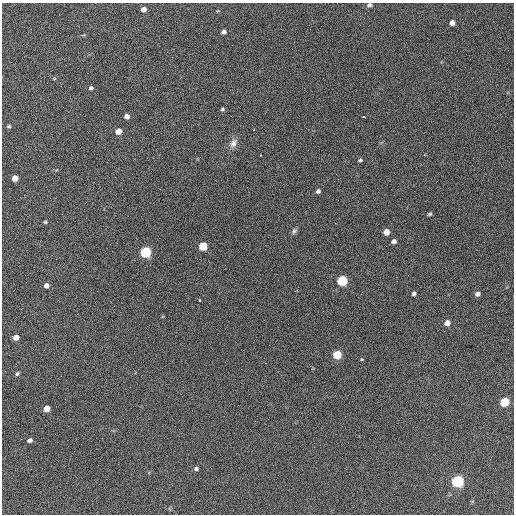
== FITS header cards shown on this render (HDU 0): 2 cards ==
NAXIS1  =                  512 / Axis length
NAXIS2  =                  512 / Axis length

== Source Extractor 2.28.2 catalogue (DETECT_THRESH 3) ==
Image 512 x 512 px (HDU 0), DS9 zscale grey, 1 PNG px = 1 image px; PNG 516 x 516 px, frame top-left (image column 1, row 512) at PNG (2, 3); no overlay
Background 656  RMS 27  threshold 81.8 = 3 sigma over >= 5 px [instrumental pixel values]
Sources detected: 45; all 45 listed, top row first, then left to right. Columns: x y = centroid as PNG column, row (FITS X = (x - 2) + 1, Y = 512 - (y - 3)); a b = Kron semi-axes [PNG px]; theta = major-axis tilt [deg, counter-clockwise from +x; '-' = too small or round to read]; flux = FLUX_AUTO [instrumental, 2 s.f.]
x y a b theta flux
369 5 7 5 9 3800
143 9 5 4 - 9700
364 18 3 2 - 1400
452 23 5 5 - 11000
247 31 2 2 - 1600
224 32 5 4 - 6800
54 79 5 3 - 1700
91 88 5 5 - 4000
222 109 5 4 - 2700
127 116 5 4 - 7500
364 117 3 2 - 3100
9 126 5 5 - 2700
254 130 3 2 - 1600
118 131 5 4 - 20000
233 143 14 8 64 11000
260 155 3 2 - 2400
360 160 5 4 - 2900
15 178 5 5 - 18000
318 191 5 4 - 4700
430 214 5 4 - 2800
45 222 4 3 - 2200
335 223 2 2 - 1300
294 231 8 6 53 4500
386 232 5 5 - 19000
394 241 5 4 - 6700
203 246 5 5 - 79000
146 252 6 5 - 230000
408 275 2 2 - 970
342 281 6 5 - 180000
46 285 5 5 - 8700
414 293 4 4 - 4600
477 294 5 4 - 9000
199 300 3 3 - 5700
447 323 5 5 - 18000
16 337 5 4 - 14000
337 355 5 5 - 77000
362 359 4 3 - 1600
16 364 2 2 - 960
17 374 5 4 - 3100
65 399 2 2 - 1200
504 402 5 5 - 120000
47 409 5 5 - 25000
30 440 5 4 - 6500
196 469 5 5 - 3900
458 481 6 5 - 380000
At the frame edge (FLAGS 8, measured only in part): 1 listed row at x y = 369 5